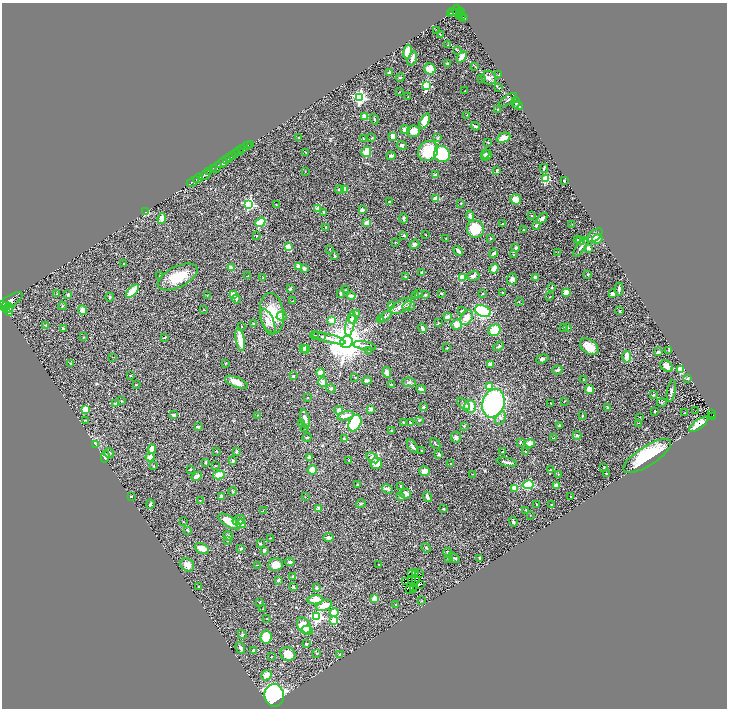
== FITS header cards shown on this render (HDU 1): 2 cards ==
NAXIS1  =                 1450
NAXIS2  =                 1412

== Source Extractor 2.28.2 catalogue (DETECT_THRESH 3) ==
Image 1450 x 1412 px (HDU 1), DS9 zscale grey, zoomed out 1/2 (1 PNG px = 2 x 2 image px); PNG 729 x 710 px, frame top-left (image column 2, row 1411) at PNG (2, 3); each listed source drawn as its Kron ellipse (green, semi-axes under 4 px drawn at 4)
Background 0.623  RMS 0.04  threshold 0.119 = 3 sigma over >= 5 px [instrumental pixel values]
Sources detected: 433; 26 cannot appear on this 1/2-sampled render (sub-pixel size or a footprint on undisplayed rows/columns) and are neither listed nor drawn; the other 407 listed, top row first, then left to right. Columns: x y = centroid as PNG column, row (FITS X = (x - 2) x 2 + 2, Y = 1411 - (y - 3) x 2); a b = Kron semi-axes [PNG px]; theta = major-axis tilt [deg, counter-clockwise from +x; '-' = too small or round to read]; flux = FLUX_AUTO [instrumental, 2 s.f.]
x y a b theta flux
457 11 6 2 83 410
460 11 3 2 - 300
453 12 3 2 - 130
450 13 4 2 - 200
460 14 2 1 - 71
462 15 3 2 - 120
460 16 2 1 - 45
463 17 3 2 - 77
437 31 3 2 - 5.2
440 34 3 2 - 2.4
448 45 2 2 - 2.3
457 50 3 2 - 3.8
407 52 7 3 77 160
462 57 6 3 51 68
412 58 8 3 73 43
448 64 3 2 - 8.5
475 66 3 2 - 3.9
430 69 6 5 - 88
389 72 3 3 - 9.8
499 75 3 2 - 3.8
400 78 4 2 - 7
489 78 7 6 - 29
482 79 3 2 - 5.3
426 85 3 3 - 490
498 88 3 2 - 3.9
465 91 3 2 - 4.2
399 92 2 2 - 3.3
360 97 4 4 - 1200
408 97 3 2 - 5
508 100 10 3 36 14
516 102 6 3 89 8.8
518 106 5 3 - 11
498 110 3 2 - 7.3
467 115 3 2 - 2.8
364 117 3 2 - 170
374 119 5 3 - 8
425 121 8 4 66 130
475 126 4 2 - 13
405 130 5 4 - 25
413 131 6 6 - 65
393 136 4 3 - 61
299 137 2 1 - 2.1
372 138 3 2 - 3.9
438 138 4 3 - 8.4
503 138 7 4 24 77
364 139 4 2 - 6.1
488 142 2 2 - 3.8
250 145 2 1 - 2.6
402 145 5 3 - 18
247 146 3 1 - 7.3
243 149 3 1 - 39
239 151 4 2 - 90
428 151 11 9 46 300
305 152 2 1 - 2.9
366 152 5 4 - 79
235 154 3 2 - 170
442 154 8 7 - 430
485 154 5 3 - 10
232 156 3 2 - 310
391 156 4 4 - 9.2
487 156 6 4 42 16
230 157 3 2 - 560
227 159 2 2 - 290
222 163 6 3 29 1600
216 167 6 3 55 880
213 168 3 1 - 200
544 168 4 2 - 8
209 171 3 2 - 360
305 171 2 2 - 2.7
497 171 3 3 - 6.9
205 175 6 3 35 550
436 175 3 2 - 22
198 178 5 2 - 830
546 179 3 3 - 380
564 181 3 2 - 7.6
193 182 7 2 30 1000
339 189 4 3 - 10
345 189 3 3 - 50
436 199 4 3 - 56
515 199 5 5 - 89
389 201 2 2 - 4.6
461 203 3 2 - 4.8
249 204 4 3 - 800
276 204 2 2 - 3.2
318 208 2 2 - 79
362 210 3 3 - 22
146 212 3 2 - 160
324 213 3 2 - 4.3
531 215 2 2 - 7.7
470 216 5 3 - 19
162 218 5 3 - 51
404 218 5 3 - 14
542 218 6 3 44 32
260 222 5 4 - 260
367 223 4 4 - 35
502 224 3 2 - 3
572 224 2 2 - 2.4
536 226 3 2 - 15
326 227 2 2 - 14
475 229 8 8 - 180
524 230 3 2 - 3.7
404 235 3 3 - 6.6
426 235 3 3 - 5.6
256 236 3 2 - 3.7
595 236 9 5 39 42
446 238 4 2 - 3.5
491 238 2 2 - 9.8
577 239 4 2 - 5.8
597 239 5 4 - 66
580 241 4 3 - 7.3
395 242 3 2 - 2.5
414 244 5 4 - 18
288 247 3 2 - 130
581 247 12 3 54 18
516 248 4 3 - 14
588 248 4 3 - 18
329 249 2 1 - 2
458 251 5 3 - 24
558 252 2 1 - 2.2
493 253 5 4 - 10
514 255 3 2 - 6.7
335 256 4 3 - 7.2
124 264 2 1 - 3.5
298 266 2 2 - 75
231 268 4 3 - 43
494 268 5 3 - 59
304 269 4 3 - 20
421 272 3 2 - 6.2
588 274 3 2 - 6.2
160 276 2 2 - 5.6
248 276 2 1 - 4.4
473 276 6 4 13 27
177 277 22 10 26 210
406 277 4 3 - 9.6
462 277 3 3 - 340
535 277 4 4 - 20
263 278 3 2 - 3.1
512 279 6 5 - 19
552 287 3 3 - 5.6
290 289 3 3 - 12
619 289 6 2 89 14
345 290 2 2 - 4.5
132 291 8 3 47 240
57 293 3 2 - 2.6
340 293 4 3 - 19
483 293 2 2 - 7
503 293 3 2 - 6.7
566 293 4 4 - 65
418 294 4 2 - 4.4
441 294 3 2 - 5.9
612 294 4 3 - 17
68 295 3 3 - 16
233 295 4 3 - 85
416 295 3 2 - 3.3
425 295 3 3 - 7.4
207 296 3 2 - 2.5
351 296 4 3 - 29
110 297 4 3 - 8.5
550 297 2 1 - 2.1
236 299 4 3 - 9.4
10 301 14 5 31 3700
292 301 3 2 - 2.6
519 301 2 1 - 2.3
6 306 4 3 - 1700
62 306 4 3 - 5.8
391 306 4 3 - 36
401 306 12 6 32 63
409 306 6 4 11 22
8 308 6 3 29 1800
83 310 4 4 - 50
204 310 2 1 - 3.1
9 311 5 3 - 620
461 311 3 2 - 4.8
483 311 8 5 -22 550
620 311 4 3 - 5.8
272 313 20 12 -81 210
356 314 3 3 - 6.6
282 316 5 4 - 14
385 316 7 2 34 11
447 317 4 3 - 26
467 317 8 5 56 68
353 319 4 4 - 43
332 320 4 4 - 70
380 320 3 2 - 4.1
268 322 14 6 -68 43
438 323 3 2 - 5.1
254 324 3 2 - 4.5
350 324 13 4 77 47
457 324 5 5 - 66
46 325 3 3 - 9.9
241 326 2 1 - 3.4
567 327 2 2 - 10
423 328 5 3 - 20
563 328 2 2 - 9.7
63 329 3 2 - 9.3
494 330 6 5 - 130
314 335 4 2 - 5.9
322 336 4 3 - 9.6
83 337 2 2 - 3.7
165 337 3 2 - 6.5
329 338 17 4 -15 42
240 340 11 4 -79 110
346 342 6 5 - 21000
365 346 11 4 -11 28
498 346 6 3 31 11
589 347 10 6 -37 110
447 348 2 1 - 3.4
304 349 4 3 - 24
306 349 4 3 - 27
369 350 3 3 - 7.1
669 351 3 3 - 5.9
658 352 3 2 - 16
112 357 2 2 - 1.9
627 357 6 3 87 79
542 359 6 3 17 17
70 363 3 3 - 5.7
225 363 3 2 - 4.5
490 364 4 3 - 31
666 366 7 5 -42 43
681 369 3 3 - 270
557 370 5 3 - 12
387 372 5 4 - 39
320 373 4 3 - 48
130 375 2 2 - 8.5
293 376 3 3 - 9.6
355 377 3 2 - 4
688 378 3 3 - 7.2
367 380 5 3 - 15
584 380 3 2 - 3.9
236 382 12 5 -22 74
323 382 5 4 - 29
409 382 7 4 -7 19
136 385 2 2 - 6.9
391 385 2 2 - 8.8
489 386 2 2 - 98
331 389 4 3 - 12
421 389 4 2 - 18
589 389 4 4 - 57
671 391 11 3 80 20
653 395 3 3 - 9.5
307 398 2 2 - 3.3
121 401 3 2 - 4.3
564 401 3 2 - 2.5
662 402 5 2 - 6.6
116 403 4 2 - 9.3
493 403 14 11 74 1300
551 403 3 2 - 4.2
464 404 7 4 -43 15
470 406 6 6 - 91
423 407 2 2 - 43
607 408 3 3 - 5.4
371 409 2 2 - 44
85 410 4 4 - 120
339 410 4 4 - 29
655 411 3 2 - 6.8
695 411 2 1 - 22
684 413 2 1 - 2.2
712 414 2 1 - 19
173 415 3 2 - 19
258 415 2 2 - 2.8
345 416 8 3 14 64
583 416 4 2 - 3.5
712 416 4 2 - 120
640 417 3 2 - 2.2
501 418 7 4 63 22
305 419 10 4 -76 35
85 420 4 2 - 3.7
419 420 3 2 - 5.1
403 422 2 2 - 4.9
355 423 9 6 64 410
410 423 3 2 - 5.3
638 423 3 2 - 2.9
302 424 4 3 - 9.8
699 424 11 4 35 86
464 426 2 2 - 18
559 426 3 2 - 14
198 427 3 2 - 14
305 428 3 2 - 3.6
391 431 3 3 - 7.7
577 435 4 3 - 8.4
307 437 4 2 - 6.4
456 437 5 5 - 18
553 438 2 2 - 3.7
344 439 2 2 - 4.7
520 442 4 2 - 5
435 443 6 3 -49 9.1
530 443 5 3 - 39
96 445 3 2 - 3.6
412 446 7 3 -56 17
152 449 4 4 - 61
421 450 2 2 - 5.6
217 451 2 2 - 3.2
502 451 2 2 - 4.2
236 452 3 3 - 9.6
525 452 3 2 - 4.2
109 453 5 4 - 14
439 454 3 3 - 16
647 456 27 9 33 410
105 457 6 4 85 29
150 457 4 3 - 51
309 457 4 3 - 15
372 458 7 4 -36 29
233 461 4 3 - 12
349 461 3 2 - 3.6
206 462 3 2 - 6.6
507 462 10 3 -10 17
376 464 6 5 - 110
451 464 2 2 - 22
153 466 3 3 - 5.6
215 466 2 2 - 2.4
604 467 3 2 - 4.5
190 469 2 2 - 5.6
550 469 2 2 - 2.8
312 470 5 4 - 54
424 471 5 5 - 60
606 473 2 2 - 4.4
472 474 2 1 - 2.9
558 474 3 2 - 4.2
219 475 6 4 12 68
197 476 5 4 - 48
358 485 2 2 - 8.2
528 485 5 4 - 250
556 485 4 3 - 22
401 486 4 3 - 5.2
514 488 2 2 - 120
387 489 6 3 -27 14
233 491 4 2 - 8.5
406 494 5 5 - 30
131 496 2 2 - 4
221 496 3 3 - 36
571 496 2 1 - 2.5
305 497 2 1 - 2.1
400 497 3 2 - 4.7
427 497 5 2 - 27
200 500 2 1 - 2.4
150 504 5 3 - 11
361 504 5 2 - 4.8
537 504 2 2 - 4.1
551 504 2 2 - 7.7
444 508 2 2 - 6.8
319 509 4 3 - 17
263 510 2 2 - 2.3
526 510 3 2 - 4.8
530 515 2 1 - 2.2
239 520 6 5 - 19
229 521 12 5 -31 110
183 522 3 2 - 3.4
513 522 5 2 - 12
241 524 5 3 - 70
187 530 4 2 - 7.3
228 536 5 4 - 15
270 538 2 2 - 3.8
329 538 5 3 - 16
227 541 3 2 - 4.3
260 543 2 2 - 5.9
202 548 7 5 -26 59
426 548 5 3 - 6.9
241 549 4 3 - 7.7
264 550 3 2 - 13
448 552 4 3 - 7.3
449 558 3 2 - 2.5
454 558 6 3 -31 8.4
480 559 4 2 - 8
290 562 4 4 - 18
378 564 2 2 - 2.5
187 565 7 6 - 45
257 565 2 2 - 2.3
276 565 7 6 - 73
411 573 2 1 - 1
415 573 2 1 - 1.1
420 574 2 1 - 2.8
293 576 3 3 - 16
278 580 4 3 - 11
411 580 2 1 - 2.2
405 581 2 1 - 1.2
416 581 2 1 - 0.2
421 584 3 1 - 4.9
199 587 3 3 - 8.3
293 587 4 2 - 7
316 588 3 3 - 14
414 588 2 1 - 2.5
410 589 2 1 - 3.1
414 590 2 1 - 1.4
375 599 4 3 - 64
315 600 8 4 5 110
422 601 2 2 - 3.3
260 602 3 2 - 3.3
324 605 8 5 23 98
396 605 2 2 - 2.6
263 609 2 2 - 2.7
334 612 4 4 - 140
317 617 4 4 - 1100
267 618 2 2 - 3.4
334 621 3 3 - 170
304 626 9 6 -61 150
308 630 5 4 - 46
242 635 4 3 - 7.7
266 637 6 5 - 130
306 644 3 2 - 13
240 648 6 3 -64 19
254 650 4 3 - 21
317 653 4 2 - 5.4
288 654 7 6 - 99
340 655 4 3 - 7.7
271 657 2 2 - 3.6
267 675 6 4 41 78
274 695 11 9 -82 920
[26 sub-pixel or undisplayed-footprint detections neither listed nor drawn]